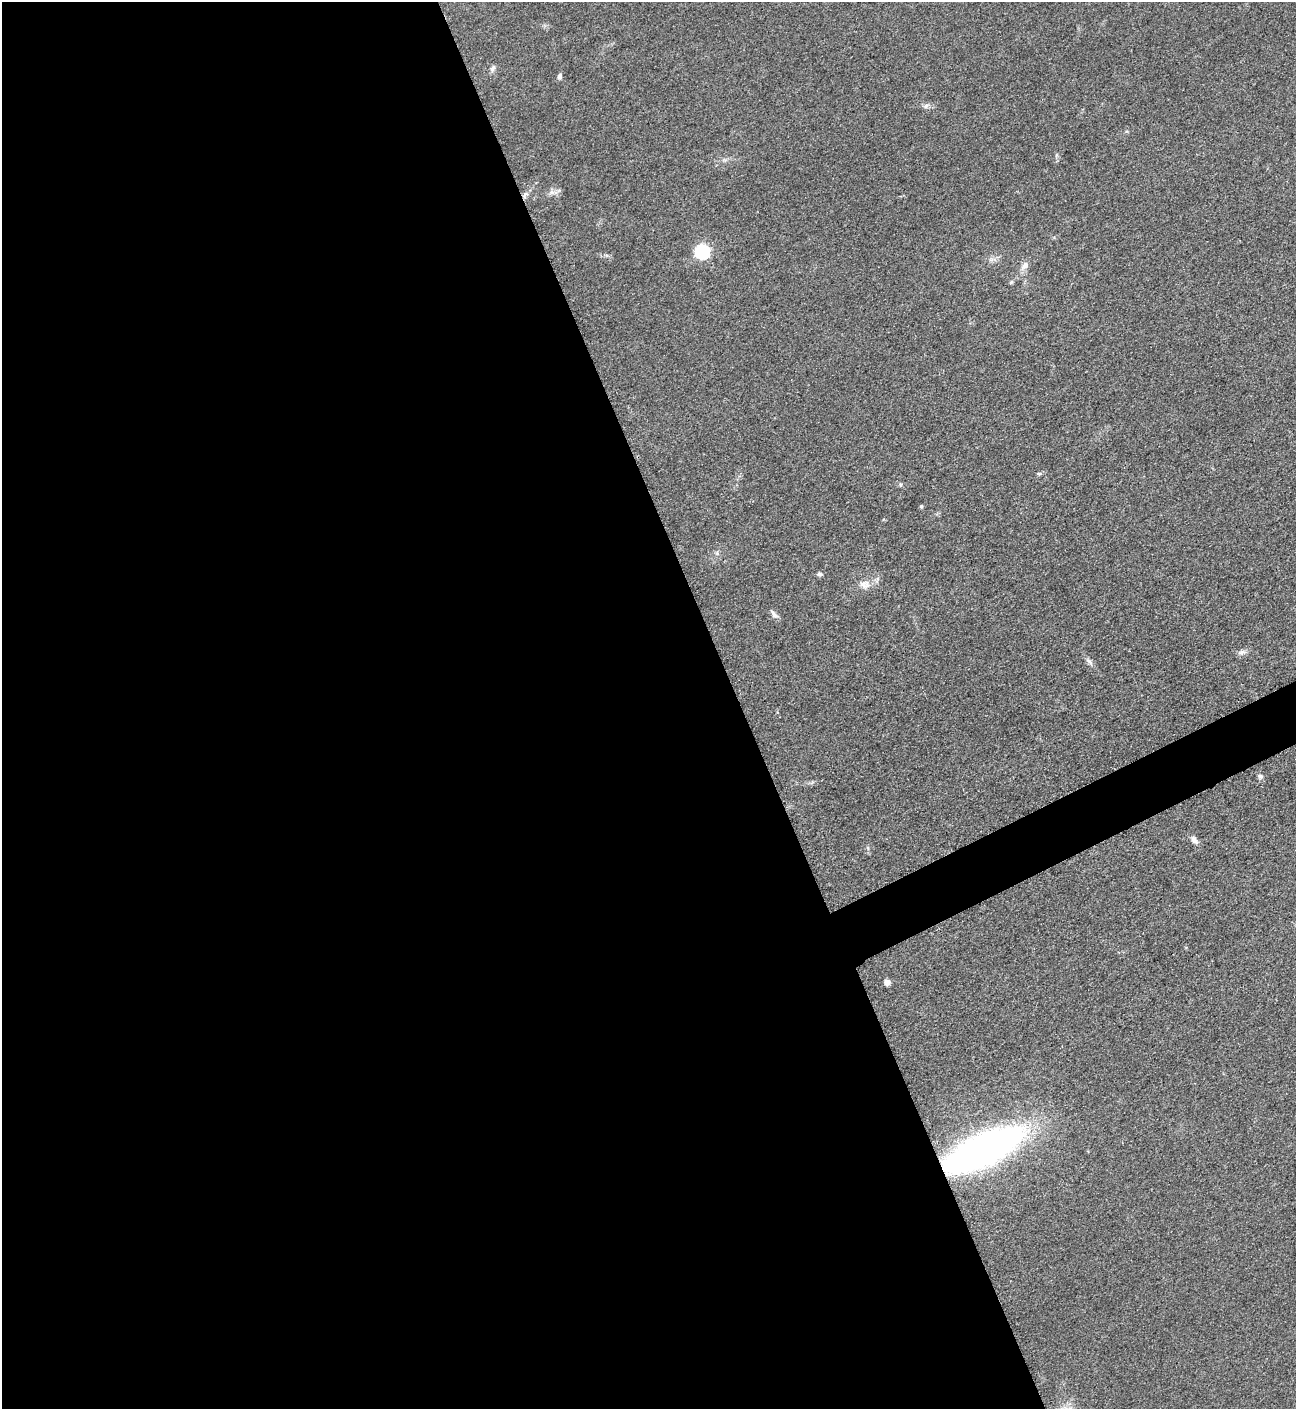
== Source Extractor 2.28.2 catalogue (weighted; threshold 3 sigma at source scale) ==
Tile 9 of 4 x 4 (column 1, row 3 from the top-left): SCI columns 162-1455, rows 1415-2821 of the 5635 x 5645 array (HDU 1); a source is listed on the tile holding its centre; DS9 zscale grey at full resolution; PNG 1298 x 1411 px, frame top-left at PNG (2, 2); no overlay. Shown black and unused: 59% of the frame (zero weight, under 3 of 5 exposures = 1% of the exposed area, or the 3 px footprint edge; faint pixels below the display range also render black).
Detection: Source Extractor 2.28.2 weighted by HDU 2 'WHT'; one run over the whole footprint, this tile lists its part. Background 0.0916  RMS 0.0067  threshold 0.0302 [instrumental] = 3 sigma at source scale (4.5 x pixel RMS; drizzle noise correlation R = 1.50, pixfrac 1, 0.05/0.05 arcsec/px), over >= 5 px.
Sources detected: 18; all 18 listed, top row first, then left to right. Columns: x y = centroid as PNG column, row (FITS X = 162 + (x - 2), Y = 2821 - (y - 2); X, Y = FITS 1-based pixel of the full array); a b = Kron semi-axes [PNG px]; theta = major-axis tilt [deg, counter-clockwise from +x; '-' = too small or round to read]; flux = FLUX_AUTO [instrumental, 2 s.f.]
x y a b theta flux
493 68 10 6 56 1.9
560 76 6 5 - 2
926 106 7 5 46 1.6
552 192 7 5 46 2
702 251 7 6 - 110
1025 266 13 7 45 3.7
1011 282 6 4 71 0.88
1039 474 6 4 0 0.96
921 506 5 4 - 0.79
820 574 6 5 - 1.5
864 584 14 10 -10 5.3
774 614 14 5 -50 2.3
1242 652 10 6 16 2.2
1089 662 12 4 -45 2.1
1260 776 7 5 -42 1.4
1194 840 11 7 -53 2.9
887 982 6 6 - 3
983 1150 72 25 25 320
Overlapping masked pixels (flux is a lower limit): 1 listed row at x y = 983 1150